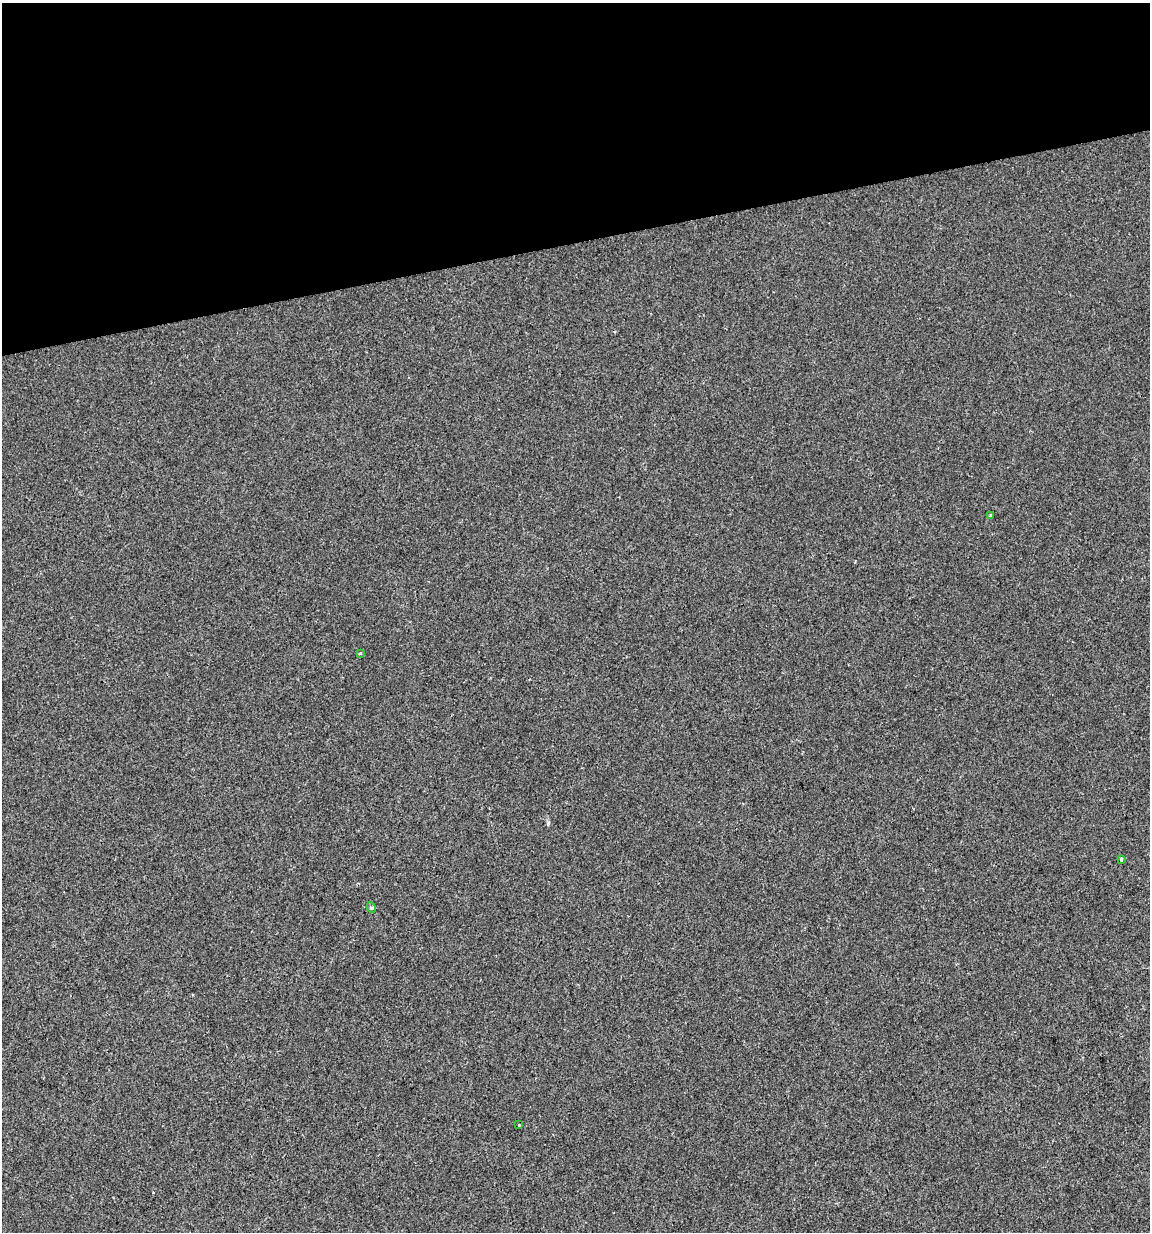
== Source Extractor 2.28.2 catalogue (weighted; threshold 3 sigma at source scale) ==
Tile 3 of 4 x 4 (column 3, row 1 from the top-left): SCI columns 2326-3473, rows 3690-4919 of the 4697 x 4919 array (HDU 1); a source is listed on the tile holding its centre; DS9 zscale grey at full resolution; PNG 1152 x 1234 px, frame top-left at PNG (2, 3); each listed source drawn as its Kron ellipse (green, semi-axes under 4 px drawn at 4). Shown black and unused: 20% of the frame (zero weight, under 2 of 3 exposures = <1% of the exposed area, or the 3 px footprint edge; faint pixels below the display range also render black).
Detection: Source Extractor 2.28.2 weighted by HDU 2 'WHT'; one run over the whole footprint, this tile lists its part. Background -2.51e-04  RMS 0.0042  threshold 0.019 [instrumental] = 3 sigma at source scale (4.5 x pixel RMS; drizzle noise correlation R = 1.50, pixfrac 1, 0.0396/0.0396 arcsec/px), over >= 5 px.
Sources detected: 5; all 5 listed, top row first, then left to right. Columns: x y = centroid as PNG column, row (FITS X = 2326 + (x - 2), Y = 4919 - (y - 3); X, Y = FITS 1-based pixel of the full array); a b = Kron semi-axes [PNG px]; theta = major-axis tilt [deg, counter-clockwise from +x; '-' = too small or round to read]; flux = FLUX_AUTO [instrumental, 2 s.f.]
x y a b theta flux
991 515 3 3 - 0.48
361 653 3 2 - 0.57
1121 859 3 3 - 1.3
371 908 5 4 - 0.74
519 1125 3 3 - 0.89